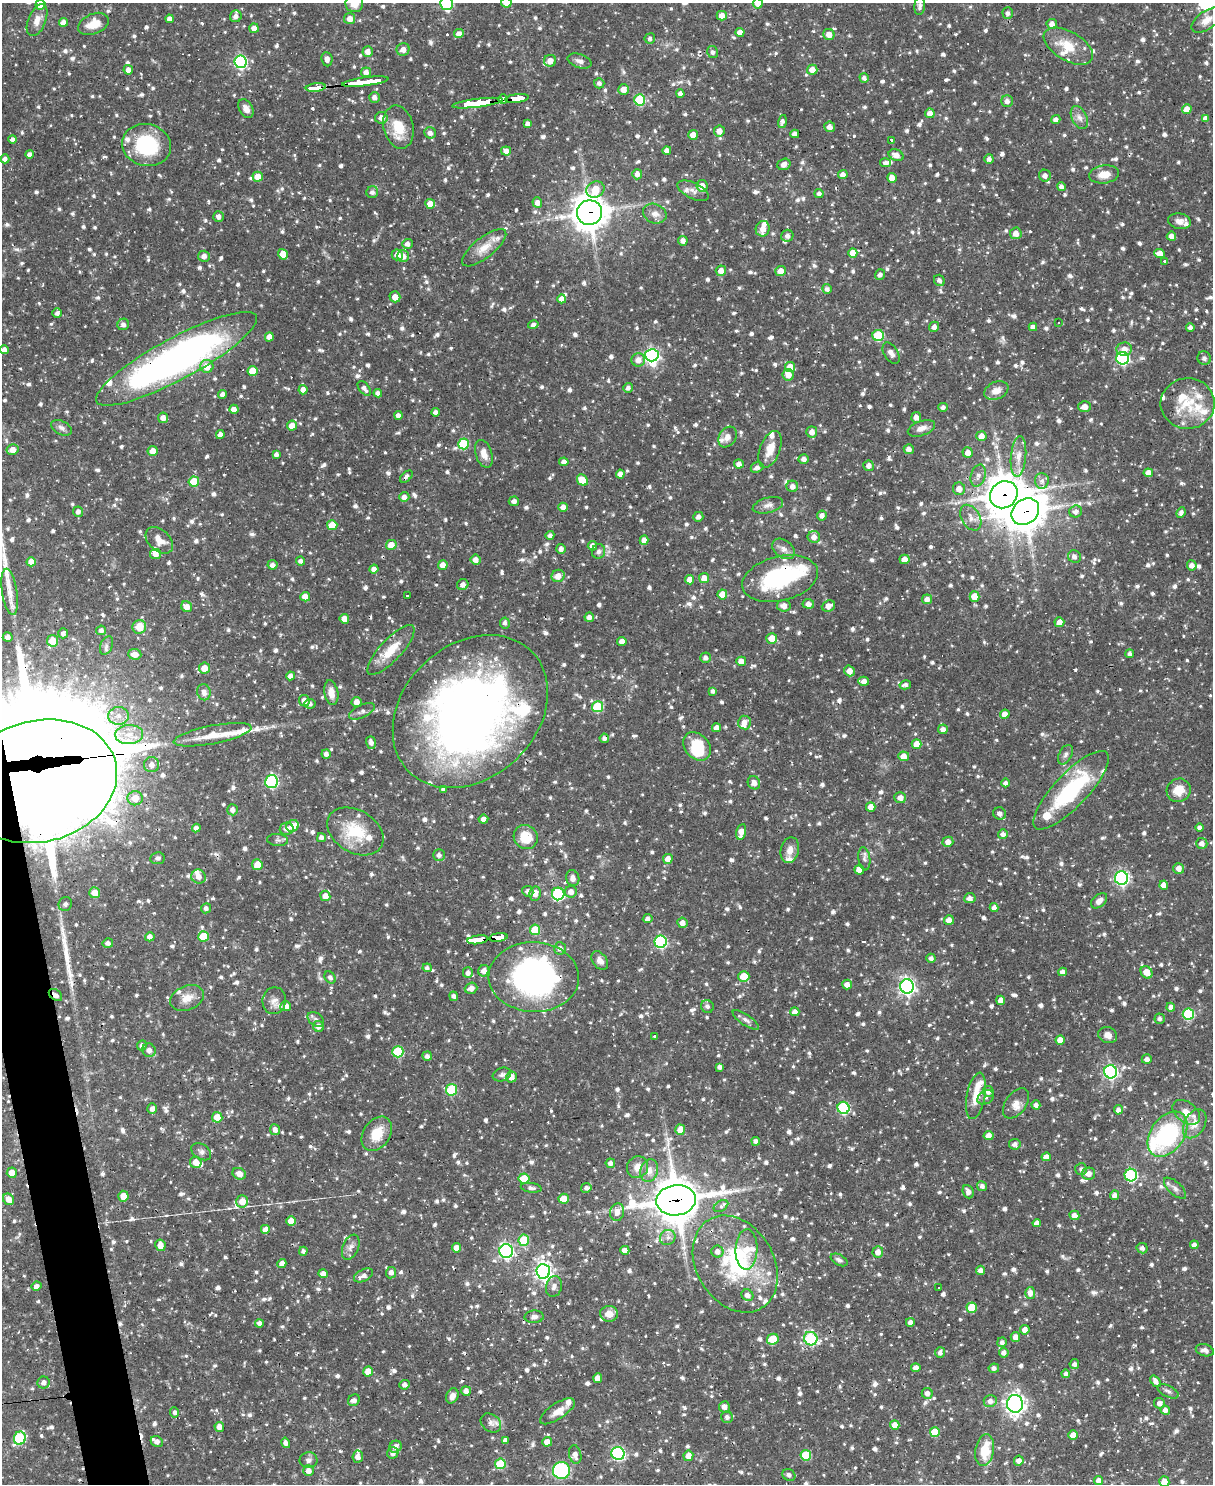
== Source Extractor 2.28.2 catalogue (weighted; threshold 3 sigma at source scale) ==
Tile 7 of 4 x 3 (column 3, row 2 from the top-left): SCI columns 2424-3634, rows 1729-3210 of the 4846 x 4826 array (HDU 1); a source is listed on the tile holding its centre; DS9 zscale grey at full resolution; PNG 1215 x 1486 px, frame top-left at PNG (2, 3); each listed source drawn as its Kron ellipse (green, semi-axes under 4 px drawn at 4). Shown black and unused: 2% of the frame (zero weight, under 2 of 3 exposures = <1% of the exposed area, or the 3 px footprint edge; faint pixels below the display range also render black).
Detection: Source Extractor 2.28.2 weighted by HDU 2 'WHT'; one run over the whole footprint, this tile lists its part. Background 0.0695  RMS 0.0028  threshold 0.0127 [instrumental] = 3 sigma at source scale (4.5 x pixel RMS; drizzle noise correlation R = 1.50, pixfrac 1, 0.05/0.05 arcsec/px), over >= 5 px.
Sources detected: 1588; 7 inside a brighter object's white glare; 21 cosmic-ray / hot-pixel residue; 3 long thin detections or spike segments (spike, bleed or trail) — neither listed nor drawn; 53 inside a brighter listed object's ellipse — not listed separately; of the other 1504, all 500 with FLUX_AUTO >= 0.912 (the completeness limit of this list) listed and drawn (1004 fainter detections not listed), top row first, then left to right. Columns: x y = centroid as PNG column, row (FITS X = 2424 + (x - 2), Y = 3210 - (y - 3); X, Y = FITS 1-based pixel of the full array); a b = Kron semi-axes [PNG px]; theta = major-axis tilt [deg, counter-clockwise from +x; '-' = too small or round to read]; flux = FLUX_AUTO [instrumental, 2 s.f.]
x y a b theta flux
354 3 9 8 - 3.6
506 3 5 5 - 2
758 3 5 5 - 2.3
447 4 6 6 - 24
40 5 5 5 - 4.1
920 6 9 5 86 1
1008 13 6 5 - 0.95
236 16 6 5 - 1.5
722 16 5 5 - 2.3
170 19 4 4 - 1.6
350 19 5 5 - 1.9
37 20 17 8 67 2.5
1207 20 17 9 35 2.7
64 22 4 4 - 1.7
93 24 16 10 23 4.7
1052 24 5 5 - 1.7
254 28 5 4 - 2
740 32 4 4 - 2.2
459 34 5 4 - 1.7
829 35 6 5 - 2.1
650 38 5 5 - 0.95
1068 46 27 14 -30 6.9
403 49 6 6 - 1.9
368 51 5 5 - 1.7
713 52 6 5 - 0.91
327 59 7 5 -84 1.2
550 61 6 6 - 2.4
580 61 12 6 -18 1.3
240 62 6 6 - 41
128 70 5 4 - 1.5
812 70 5 5 - 2.4
366 72 5 4 - 1.4
864 78 5 4 - 1.1
365 82 23 3 7 240
599 83 5 5 - 0.95
316 88 10 3 7 97
623 89 5 5 - 2.4
680 94 4 4 - 1.1
374 97 5 5 - 1.2
517 98 11 4 6 110
503 99 5 4 - 30
640 100 5 5 - 17
1007 101 6 6 - 1.2
478 103 25 4 7 320
246 109 10 6 -59 1.7
1187 109 5 4 - 2.8
930 113 5 5 - 2
381 118 6 6 - 1.9
1079 118 12 7 -63 1.7
1205 118 4 4 - 1.2
1056 119 4 4 - 1.2
782 121 6 4 75 0.98
527 124 4 4 - 1.1
398 127 22 15 -76 7.4
830 127 5 5 - 1.7
719 131 5 5 - 1.9
430 133 6 5 - 1.3
795 134 4 4 - 1.6
693 135 5 5 - 2.5
13 139 4 4 - 1.1
891 140 4 3 - 2.6
147 145 25 21 -14 20
506 151 5 4 - 1.6
667 151 4 4 - 1.2
29 154 4 4 - 1.2
896 155 8 5 -23 1.9
5 159 4 4 - 1.1
989 159 5 4 - 1.2
885 163 5 4 - 1
784 164 7 5 20 1.7
637 174 5 5 - 1.6
1104 174 15 9 8 3.6
843 175 5 4 - 1.6
1045 176 6 6 - 1.4
258 177 5 5 - 3.5
892 178 5 4 - 2.6
702 186 6 6 - 3
1061 187 4 4 - 1.2
595 189 9 8 - 6.3
693 191 17 8 -25 2
372 192 6 5 - 0.97
819 193 4 4 - 0.93
537 203 5 5 - 1.7
430 204 5 5 - 3
589 213 12 12 - 510
655 214 12 9 -24 2
218 217 5 5 - 1.3
1179 221 11 8 -10 1.7
763 229 8 7 - 2.2
1016 233 6 6 - 2.2
787 236 6 6 - 1.1
1171 236 4 4 - 1.7
683 241 5 4 - 1.6
407 244 5 5 - 1.2
484 248 27 10 38 4.4
853 253 5 4 - 2.9
1160 253 5 4 - 2
283 254 5 5 - 3.4
397 255 5 5 - 1.8
204 256 6 5 - 1.6
403 256 6 6 - 1.8
1165 262 4 3 - 3.6
721 271 5 5 - 2
781 271 5 5 - 2.8
880 275 5 5 - 1.1
939 280 6 5 - 1
827 289 5 5 - 1.2
395 297 5 5 - 2
562 299 4 4 - 2.5
57 313 5 4 - 1
1058 323 3 3 - 1.5
123 324 6 5 - 1.1
533 325 5 4 - 0.91
934 327 5 5 - 1.2
1033 327 4 4 - 1.1
1190 328 4 4 - 1
878 335 5 5 - 15
269 337 4 4 - 2.4
1124 349 8 6 7 2.1
4 350 4 4 - 1.6
891 353 12 7 -58 1.3
652 355 6 6 - 58
1123 358 6 6 - 36
1204 358 7 6 - 1.2
177 359 91 21 28 140
638 360 7 6 - 2.3
207 366 6 6 - 4.3
790 367 5 5 - 4.2
253 371 5 5 - 5.5
788 375 6 5 - 2.5
364 388 8 5 -52 1.2
628 388 5 4 - 0.97
303 390 4 4 - 1.6
996 391 12 8 23 2.5
378 393 4 4 - 1.3
223 394 4 4 - 1.2
1188 404 27 25 1 10
943 407 4 4 - 0.98
1085 407 6 5 - 2.1
234 409 4 4 - 2
436 412 4 4 - 1.2
398 415 4 4 - 1.3
916 417 5 5 - 1.4
163 418 5 5 - 1.5
292 426 5 5 - 2.6
61 428 11 6 -28 1.1
921 428 14 7 19 2
812 432 5 5 - 1.7
220 435 4 4 - 1.4
981 436 5 5 - 2.5
728 437 11 8 58 2
464 444 5 5 - 14
770 449 19 10 69 4
909 449 5 5 - 1.5
12 450 6 5 - 2.6
153 451 5 5 - 3
968 453 5 5 - 2.1
276 454 4 4 - 0.97
484 454 14 8 -72 2.6
1018 456 20 7 85 2.8
804 459 5 4 - 1.3
564 462 5 4 - 1.3
739 464 5 4 - 1.5
869 466 5 5 - 1.4
757 467 6 5 - 1.1
1148 473 4 4 - 2.4
620 474 4 4 - 1.5
978 476 11 7 72 1.5
406 477 7 4 41 1.1
582 480 6 5 - 5
194 481 5 5 - 6.8
1042 481 8 7 - 1.2
792 486 6 5 - 1.4
959 489 6 6 - 2.2
1004 495 14 13 - 600
404 497 5 5 - 1.5
514 501 5 4 - 1.2
768 505 15 7 15 1.6
563 507 5 4 - 1.7
1076 511 6 6 - 1.4
78 512 5 5 - 1.2
1025 512 15 12 43 520
1181 512 6 4 68 0.99
822 516 5 5 - 1.5
698 517 5 4 - 1.3
971 518 14 9 -59 2.1
332 525 5 5 - 5.4
550 535 4 4 - 0.98
814 537 6 6 - 1.8
159 540 16 10 -42 3.1
644 540 4 4 - 1.9
391 545 5 5 - 2.9
592 546 5 4 - 1.8
561 549 5 4 - 1.2
784 549 12 8 -38 1.8
599 551 7 6 - 1
156 554 5 5 - 1.9
1074 557 7 6 - 1.4
904 559 5 4 - 2.5
476 560 5 5 - 1.7
301 561 4 4 - 1.2
31 562 4 4 - 2.6
272 565 5 4 - 1.3
443 565 5 5 - 2.1
1192 565 5 5 - 1.5
374 569 4 4 - 1.6
558 576 7 6 - 2.3
704 578 5 5 - 2.5
780 579 38 22 14 31
690 580 4 4 - 2.5
463 584 6 5 - 1.6
10 592 23 7 -81 3.8
722 594 5 5 - 3.4
408 595 4 3 - 2.3
974 596 5 5 - 4.1
305 597 5 4 - 2.6
927 599 5 5 - 1.6
808 604 6 5 - 1.5
784 606 7 5 -7 1.8
828 606 7 5 21 1.9
187 607 6 5 - 2.3
589 617 4 4 - 1.3
344 619 5 5 - 2.9
1059 622 5 5 - 2.4
505 623 5 5 - 0.97
139 627 7 6 - 4.6
101 630 5 5 - 0.98
63 633 5 5 - 1
8 637 5 4 - 1.4
772 638 5 5 - 3.6
53 641 5 5 - 5.3
622 641 4 4 - 2
107 645 9 6 67 0.97
391 650 32 10 47 6.5
135 654 6 5 - 2.4
1130 654 4 4 - 0.98
706 658 5 5 - 1
741 661 5 4 - 2
204 668 5 5 - 2.6
849 671 5 5 - 2.3
290 676 4 4 - 1.4
864 681 5 4 - 1.9
905 685 6 4 12 1.1
713 691 4 4 - 0.94
204 692 8 6 -78 1.5
331 693 12 7 -80 2.7
304 701 6 5 - 2.1
357 702 5 5 - 1.7
310 704 5 5 - 0.95
598 707 5 5 - 16
362 711 14 6 26 1.1
470 711 86 67 43 230
1005 714 5 4 - 2.3
118 716 10 9 - 2.4
744 723 7 6 - 1.8
717 728 4 4 - 1.7
943 729 5 5 - 1.5
129 735 14 9 2 3.7
213 735 39 9 11 5.9
604 738 5 4 - 0.98
371 742 6 4 -72 1.2
916 744 5 5 - 3.3
697 746 16 12 -47 9.7
326 754 5 4 - 1.1
1065 755 10 6 63 1
904 756 5 5 - 2.2
152 765 7 7 - 1.8
39 781 79 61 14 2300
271 781 7 6 - 33
754 783 7 6 - 1.7
1005 783 4 4 - 1
443 789 4 4 - 0.97
1071 790 52 16 46 27
1179 790 12 11 - 4.5
135 798 7 7 - 4.5
900 798 6 5 - 1.6
871 807 5 4 - 2.3
232 810 5 5 - 1.4
1000 813 6 6 - 1.3
483 819 5 4 - 1.5
292 826 6 5 - 3
1200 827 4 3 - 1
196 828 4 4 - 1.2
287 829 7 6 - 1.5
355 831 30 21 -31 12
741 832 8 5 77 2.5
1003 834 5 5 - 1.2
526 837 12 11 - 6.9
321 838 4 4 - 1.1
278 840 10 6 -4 0.95
948 842 5 5 - 2.1
1202 843 6 5 - 1.6
790 850 13 9 77 2.3
439 855 6 5 - 1.1
157 858 7 6 - 0.99
668 859 5 5 - 2.3
864 859 11 6 -81 0.98
257 865 5 5 - 3.2
1179 868 5 5 - 2
859 870 5 4 - 2.3
199 877 7 7 - 1.9
573 878 8 6 -72 1.4
1122 878 7 6 - 57
1164 885 4 4 - 1.8
528 891 5 5 - 1.1
571 892 6 6 - 2
95 893 5 5 - 3.5
535 894 7 5 80 1.8
558 894 6 6 - 33
325 896 5 5 - 2.2
970 898 6 5 - 1.4
1099 901 9 6 40 1.6
65 904 7 6 - 1
994 907 4 4 - 1.4
206 908 5 5 - 0.97
648 919 5 4 - 0.94
949 920 5 4 - 2.1
682 923 5 5 - 1.9
535 930 5 5 - 7.7
203 936 5 5 - 7.7
150 937 5 4 - 1.5
498 937 9 4 7 82
478 940 10 4 8 130
661 942 6 6 - 35
108 943 5 4 - 1.2
560 948 6 6 - 1.4
931 958 4 4 - 0.92
600 961 10 7 -53 1.8
427 968 4 4 - 0.95
484 971 6 5 - 1.6
1063 972 4 4 - 1.4
1147 972 6 5 - 3.2
468 973 5 5 - 1.2
330 977 6 5 - 0.94
534 977 45 35 -2 76
744 977 5 5 - 4.6
847 985 5 5 - 1.7
907 986 7 7 - 99
471 988 6 5 - 1.5
55 995 7 5 -38 1.6
453 996 5 4 - 0.99
187 998 17 12 22 3.3
1001 1000 4 4 - 1.8
274 1001 13 11 79 2
286 1006 5 5 - 2.1
707 1006 6 6 - 0.93
1171 1007 4 4 - 1.6
795 1012 4 4 - 1.4
1188 1014 5 5 - 23
316 1019 9 6 -39 0.96
1160 1019 5 5 - 0.94
746 1020 15 5 -34 1.2
318 1026 5 5 - 1.8
1108 1035 9 8 - 1.7
655 1036 3 3 - 1.2
1060 1040 4 4 - 2.4
142 1045 5 5 - 1.1
149 1050 7 6 - 1.7
398 1052 5 5 - 18
427 1056 5 4 - 0.98
1147 1059 5 5 - 1.4
720 1067 4 4 - 1
1110 1072 6 6 - 58
502 1075 9 6 19 0.91
511 1077 5 5 - 2.2
451 1090 5 5 - 15
988 1091 5 5 - 1.4
976 1096 23 9 80 4.4
986 1097 9 6 34 1.1
1016 1103 17 10 54 2.6
1036 1105 4 4 - 1.3
843 1108 6 6 - 28
152 1109 5 5 - 1.3
1118 1110 5 4 - 1.3
1186 1112 15 10 -38 3
217 1117 5 5 - 3.3
1195 1124 15 10 61 3.3
275 1130 5 5 - 1.4
680 1130 5 5 - 3.1
377 1134 19 13 56 6.1
1167 1134 25 17 55 32
989 1135 5 4 - 2.2
756 1141 4 4 - 0.94
1015 1144 6 5 - 1.1
201 1152 11 7 -34 1.1
1046 1157 5 4 - 1.9
196 1162 6 5 - 2.8
610 1163 5 4 - 1.2
638 1167 11 10 - 2.6
1081 1169 6 6 - 0.96
649 1171 11 8 72 2.2
12 1173 5 5 - 2.7
239 1174 7 5 -26 2.1
1088 1174 7 6 - 2.1
1131 1175 6 6 - 33
524 1178 5 5 - 5.4
982 1186 5 4 - 1
531 1188 10 5 -8 1.1
586 1188 5 5 - 0.93
1175 1188 14 6 -43 1.3
968 1192 7 5 -68 1.4
1115 1195 5 4 - 1.3
123 1196 5 5 - 2.9
9 1199 6 5 - 2.4
564 1199 5 5 - 4.8
676 1200 20 15 8 870
242 1201 6 6 - 3.4
721 1206 8 5 32 0.93
617 1212 9 7 81 1.9
1074 1215 5 4 - 1.8
291 1221 4 4 - 2.6
1037 1223 4 4 - 1.6
266 1230 5 5 - 2.5
668 1237 8 7 - 1.1
524 1240 5 5 - 10
160 1245 6 5 - 2.3
1194 1245 4 4 - 1.2
351 1247 13 8 67 1.5
457 1248 4 4 - 2.2
1142 1248 5 5 - 1.1
747 1249 20 11 88 4.4
625 1250 4 4 - 1.9
303 1251 4 4 - 0.93
506 1251 7 6 - 67
717 1252 6 6 - 1.6
878 1252 5 5 - 2
839 1260 9 5 -29 0.92
282 1264 5 4 - 1.9
735 1264 51 38 -59 31
980 1270 5 4 - 1.4
543 1271 7 7 - 120
391 1273 5 5 - 1.5
323 1274 5 4 - 1.9
364 1275 10 6 25 1.4
36 1286 5 4 - 1.4
554 1286 11 7 75 1.4
939 1287 3 3 - 1.1
1030 1293 6 5 - 1.9
747 1295 6 5 - 1.6
972 1308 5 5 - 7.1
609 1314 9 8 - 2.9
534 1317 9 6 3 1.1
910 1322 4 4 - 1.3
259 1323 4 4 - 1.2
1025 1330 5 4 - 1.7
1015 1337 5 5 - 1.8
773 1339 6 5 - 8.7
811 1339 7 6 - 27
1002 1342 5 4 - 1
1205 1350 9 6 -16 1.1
940 1353 5 5 - 1.1
1004 1353 5 4 - 1.4
1074 1364 5 5 - 1
916 1368 4 4 - 1.6
994 1368 5 4 - 0.93
368 1371 5 5 - 3.9
1066 1374 4 4 - 1
598 1378 5 4 - 2.4
1156 1381 6 4 -51 1.5
44 1383 6 6 - 1.3
405 1385 5 5 - 1.3
466 1391 5 4 - 1.6
1168 1391 11 5 -26 1
927 1393 5 5 - 1.5
452 1396 8 6 65 1.5
354 1400 6 5 - 1.1
990 1401 6 6 - 1.6
1159 1403 5 5 - 1.5
1015 1404 9 8 - 130
724 1407 5 5 - 1.7
1165 1410 5 4 - 1.4
557 1411 20 8 33 2.8
175 1412 5 4 - 0.96
727 1417 6 6 - 1.2
491 1423 11 8 -38 1.5
895 1425 5 5 - 2.5
219 1427 5 4 - 1.7
935 1432 5 5 - 7.9
1073 1435 5 4 - 2.9
20 1438 6 6 - 20
505 1440 4 4 - 0.93
157 1441 6 5 - 1.4
547 1442 5 4 - 2.2
286 1443 5 4 - 1.1
395 1447 6 5 - 1.6
985 1450 16 9 81 7.1
393 1453 6 5 - 1.4
618 1453 7 6 - 38
575 1455 9 6 -78 1.5
806 1455 5 5 - 12
688 1456 5 5 - 2.6
358 1457 6 5 - 1.6
308 1460 9 8 - 1.1
1019 1461 5 5 - 1.5
500 1464 5 5 - 11
561 1470 8 8 - 24
308 1471 5 5 - 1.8
789 1475 7 5 -33 1
1099 1480 4 4 - 1.4
1164 1482 5 5 - 2.8
Overlapping masked pixels (flux is a lower limit): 17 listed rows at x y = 316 88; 517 98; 503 99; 478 103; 589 213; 177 359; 406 477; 1004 495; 1025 512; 374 569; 780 579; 470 711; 39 781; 498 937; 478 940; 55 995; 676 1200
Isophote crosses this tile's border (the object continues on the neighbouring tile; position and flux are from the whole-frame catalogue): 8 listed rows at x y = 354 3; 506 3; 758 3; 447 4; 40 5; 39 781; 1205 1350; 1164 1482